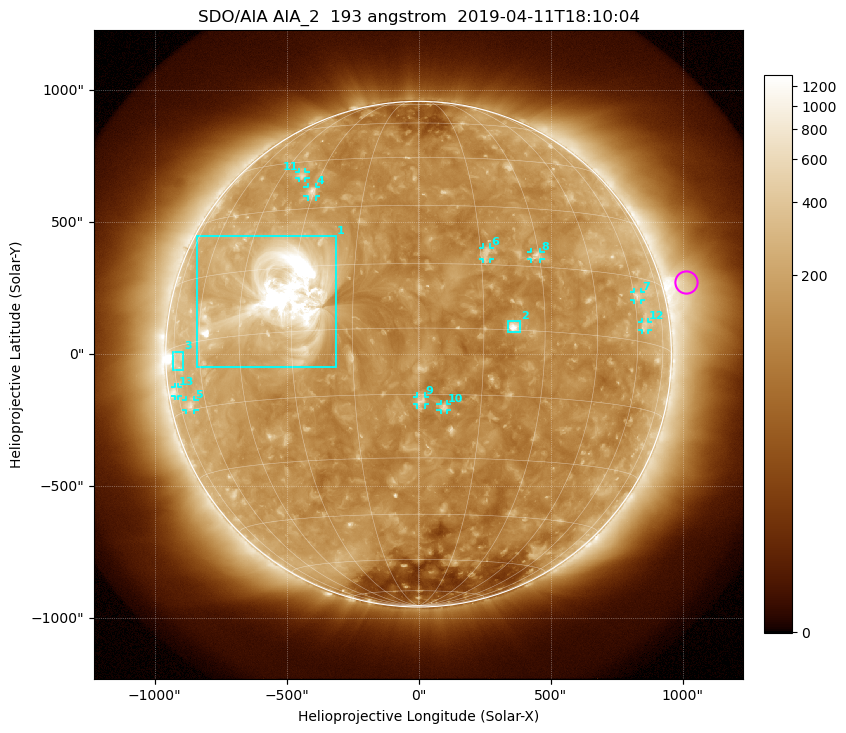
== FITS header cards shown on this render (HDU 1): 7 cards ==
TELESCOP= 'SDO/AIA'
INSTRUME= 'AIA_2'
WAVELNTH=                  193
WAVEUNIT= 'angstrom'
DATE-OBS= '2019-04-11T18:10:04.84'
CTYPE1  = 'HPLN-TAN'
CTYPE2  = 'HPLT-TAN'

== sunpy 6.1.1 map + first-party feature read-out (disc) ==
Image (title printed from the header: SDO/AIA AIA_2  193 angstrom  2019-04-11T18:10:04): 1024 x 1024 px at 2.4 arcsec/px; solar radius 958 arcsec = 399 px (full disc in frame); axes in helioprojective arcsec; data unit not stated in the header (colour bar unlabelled)
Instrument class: DISC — disc imager (sunpy class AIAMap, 193 A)
Bright regions (active regions / flare kernels): reference = the median radial profile (limb darkening/brightening removed); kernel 9 px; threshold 5 sigma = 216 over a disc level ~132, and >= 1.15x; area >= 12 px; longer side >= 10 px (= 24 arcsec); searched inside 0.97 R_sun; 13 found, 13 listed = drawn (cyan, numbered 1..; 10 of them under ~33 arcsec drawn as corner ticks so the feature stays visible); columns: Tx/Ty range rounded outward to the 5 arcsec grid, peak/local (2 s.f.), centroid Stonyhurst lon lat
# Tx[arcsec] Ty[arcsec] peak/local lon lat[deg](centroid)
1 -840..-315 -50..450 26 -33 +8
2 335..385 85..125 9.4 +22 +1
3 -930..-890 -60..10 3.4 -72 -3
4 -420..-385 595..635 4.6 -31 +35
5 -880..-850 -210..-175 3.4 -68 -14
6 245..270 360..405 3.4 +16 +18
7 815..845 205..235 3.2 +62 +11
8 425..460 360..390 3.9 +29 +18
9 -5..25 -190..-160 3.8 +1 -16
10 85..110 -210..-190 4.2 +6 -18
11 -455..-430 665..690 3.2 -37 +40
12 845..870 90..125 2.8 +64 +4
13 -925..-910 -160..-125 2.9 -76 -10
Off-limb structures (1.02-1.3 R_sun): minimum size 162 px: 4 found; the strongest spans PA ~255..325 deg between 1.02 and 1.3 R_sun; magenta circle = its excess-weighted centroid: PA ~285 deg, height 1.1 R_sun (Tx ~1015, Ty ~275 arcsec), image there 3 x the reference